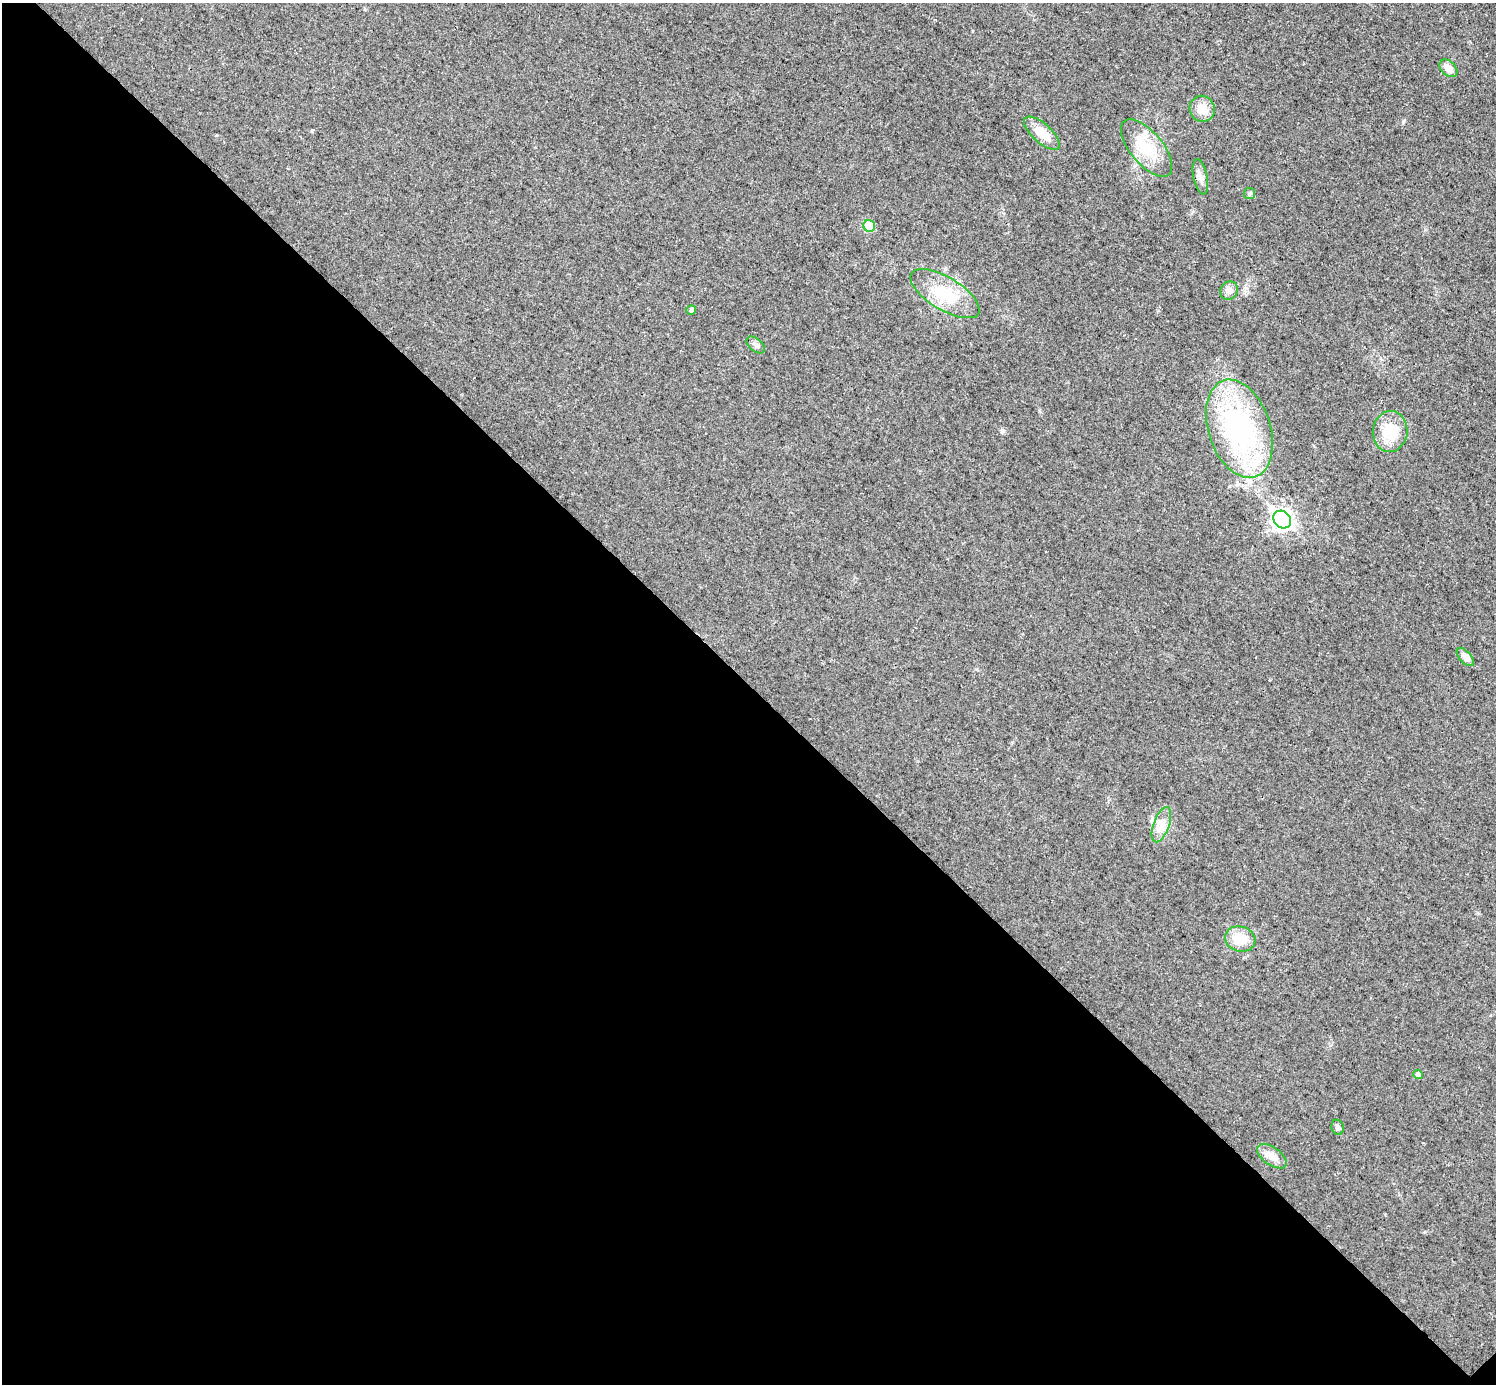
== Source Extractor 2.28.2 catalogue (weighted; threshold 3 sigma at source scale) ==
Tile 14 of 4 x 4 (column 2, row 4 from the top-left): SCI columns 1495-2988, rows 155-1536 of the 5979 x 5979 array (HDU 1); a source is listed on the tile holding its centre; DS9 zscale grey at full resolution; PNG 1498 x 1386 px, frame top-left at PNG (2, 3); each listed source drawn as its Kron ellipse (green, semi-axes under 4 px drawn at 4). Shown black and unused: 51% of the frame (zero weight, under 3 of 4 exposures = <1% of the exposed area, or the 3 px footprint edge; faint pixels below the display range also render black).
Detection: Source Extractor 2.28.2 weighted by HDU 2 'WHT'; one run over the whole footprint, this tile lists its part. Background 0.0162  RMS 0.0049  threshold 0.022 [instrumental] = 3 sigma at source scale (4.5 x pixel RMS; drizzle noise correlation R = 1.50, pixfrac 1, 0.05/0.05 arcsec/px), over >= 5 px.
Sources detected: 20; all 20 listed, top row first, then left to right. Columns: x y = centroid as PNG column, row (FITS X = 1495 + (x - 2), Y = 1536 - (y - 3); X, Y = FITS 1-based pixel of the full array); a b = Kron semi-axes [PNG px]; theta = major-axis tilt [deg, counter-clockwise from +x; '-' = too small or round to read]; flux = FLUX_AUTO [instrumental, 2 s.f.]
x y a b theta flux
1448 68 10 7 -44 5
1202 109 13 12 - 6.8
1042 133 22 9 -42 9.7
1147 148 35 16 -50 18
1200 177 18 7 -78 3.1
1250 194 5 5 - 0.83
869 226 6 5 - 13
1229 290 9 8 - 2.9
945 294 39 16 -31 20
691 310 5 4 - 1.3
756 345 11 6 -40 1.8
1239 429 51 31 -71 87
1390 432 20 17 86 14
1282 519 9 8 - 230
1465 657 11 6 -48 2.8
1161 825 18 8 71 5
1240 939 15 12 -15 11
1418 1074 5 4 - 1.8
1337 1127 7 6 - 1.5
1272 1156 17 9 -35 4.1
Unlisted compact peaks at least as high as the median listed source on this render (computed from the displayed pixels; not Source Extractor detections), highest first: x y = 1403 122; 1002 430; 312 130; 1039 411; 976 669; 216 135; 1424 1232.